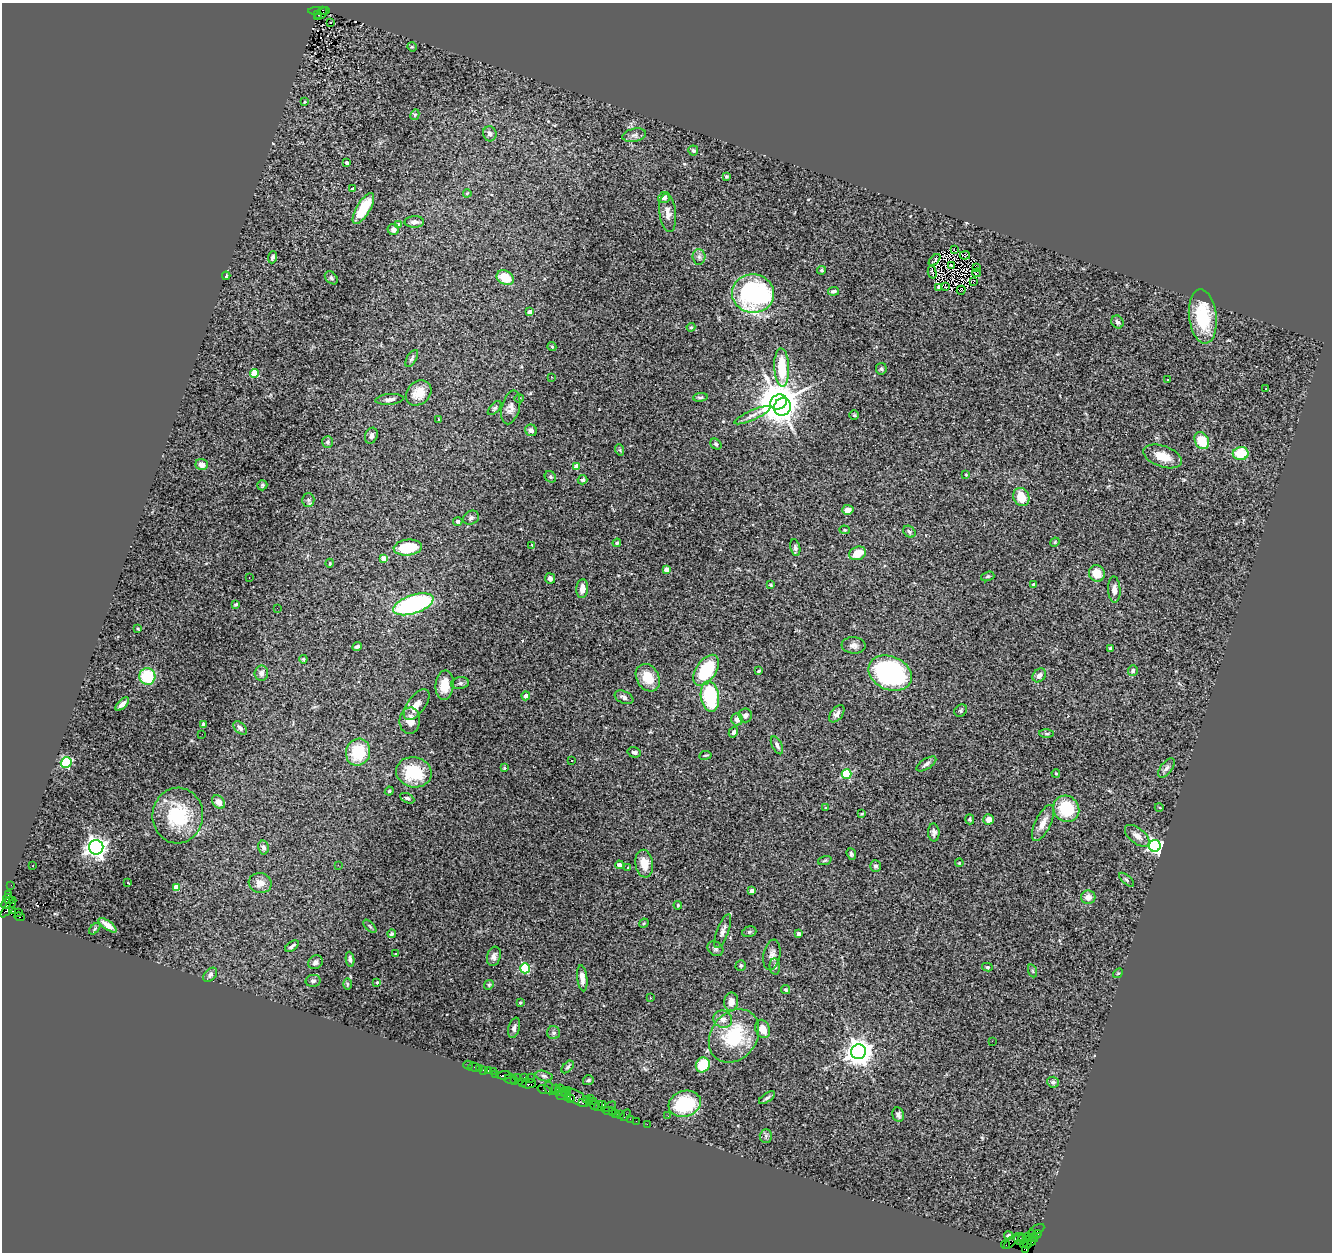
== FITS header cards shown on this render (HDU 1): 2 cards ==
NAXIS1  =                 1330
NAXIS2  =                 1250

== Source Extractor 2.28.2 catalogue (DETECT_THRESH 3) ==
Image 1330 x 1250 px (HDU 1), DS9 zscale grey, 1 PNG px = 1 image px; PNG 1334 x 1254 px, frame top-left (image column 1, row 1250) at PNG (2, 3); each listed source drawn as its Kron ellipse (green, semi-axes under 4 px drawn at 4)
Background 4.73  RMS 0.12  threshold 0.349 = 3 sigma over >= 5 px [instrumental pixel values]
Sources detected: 291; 2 with non-positive FLUX_AUTO (blend fragments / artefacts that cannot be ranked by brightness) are neither listed nor drawn; the other 289 listed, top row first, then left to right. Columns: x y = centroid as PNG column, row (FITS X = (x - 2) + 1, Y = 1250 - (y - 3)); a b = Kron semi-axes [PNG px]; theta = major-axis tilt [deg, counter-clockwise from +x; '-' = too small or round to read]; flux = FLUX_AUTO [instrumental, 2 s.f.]
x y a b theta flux
322 10 3 3 - 810
319 11 11 2 -1 800
322 14 8 2 39 730
318 15 3 2 - 720
331 22 3 2 - 20
412 47 5 4 - 9.4
304 102 3 2 - 5.5
415 115 5 4 - 9.5
490 134 7 6 - 30
634 135 12 6 11 32
693 151 5 5 - 15
347 163 4 4 - 22
726 177 4 4 - 13
352 189 3 2 - 10
467 193 4 3 - 9.3
664 198 6 5 - 28
363 208 17 7 59 250
668 213 19 8 -83 61
414 222 10 6 2 32
398 225 4 4 - 31
393 229 6 5 - 32
954 250 3 2 - 6.4
965 255 5 2 - 0.21
272 257 6 4 70 18
699 257 8 6 -87 22
934 260 7 4 47 12
951 265 4 2 - 8.8
977 268 4 2 - 1.4
822 270 4 3 - 11
932 272 6 2 -75 7.5
976 273 4 2 - 0.39
226 276 4 3 - 9.8
331 278 7 5 -45 14
505 278 9 6 -31 160
974 281 2 2 - 8.2
939 287 3 3 - 5.9
946 287 3 2 - 9.1
961 290 4 2 - 7.4
833 291 5 4 - 18
753 293 21 19 -9 1300
530 312 4 4 - 44
1203 316 27 13 -83 390
1117 322 7 5 -57 22
691 327 4 4 - 9.2
552 347 5 3 - 10
412 358 9 5 59 17
782 367 19 7 -88 260
881 369 6 5 - 13
254 373 4 4 - 230
551 377 3 3 - 13
1168 379 3 3 - 16
1266 388 3 3 - 44
419 393 14 11 44 110
700 397 7 3 7 11
519 398 5 3 - 7.1
389 399 14 5 5 34
779 402 8 7 - 26000
511 407 17 9 76 52
783 407 9 8 - 4000
495 408 8 4 47 15
752 415 19 5 24 44
854 415 5 4 - 9
439 420 3 3 - 10
531 430 6 5 - 28
371 436 8 6 70 29
1202 441 9 6 -60 200
327 442 6 5 - 16
716 444 6 4 -40 17
620 450 6 3 -72 9
1241 454 8 6 10 220
1163 456 20 10 -20 130
202 464 6 5 - 49
576 466 4 4 - 120
966 474 3 2 - 9.5
550 477 6 5 - 13
583 480 5 4 - 20
262 485 5 5 - 12
1021 497 9 7 -66 150
308 500 7 6 - 18
848 510 6 5 - 51
471 518 8 6 26 21
458 521 4 4 - 14
845 530 5 4 - 9.1
909 532 6 5 - 16
1055 542 5 3 - 7.3
617 543 4 3 - 9.4
532 545 3 2 - 50
795 547 8 5 -78 19
408 548 14 8 5 240
857 553 9 6 23 110
384 558 4 4 - 90
330 563 4 3 - 5.9
666 569 4 4 - 61
1097 573 8 7 - 110
988 576 7 4 17 15
249 578 2 2 - 4.2
550 578 5 5 - 32
771 585 4 4 - 8.9
1034 585 3 3 - 23
582 589 9 6 84 59
1114 590 13 6 -87 38
236 604 4 3 - 12
413 604 21 9 18 1100
277 608 2 2 - 19
138 629 3 2 - 6.9
854 645 12 8 -5 37
357 647 5 3 - 14
1110 648 4 3 - 11
303 659 4 4 - 8
706 670 17 10 56 440
1133 670 5 5 - 20
758 671 3 2 - 9.3
261 673 7 6 - 41
890 673 22 16 -24 1300
1039 675 7 6 - 35
147 676 8 8 - 390
648 678 14 11 -59 160
460 683 9 6 8 20
445 685 15 9 84 120
526 696 4 4 - 46
710 696 15 9 -81 490
624 697 10 6 -25 24
122 704 8 4 45 38
416 705 18 9 53 71
961 711 7 5 40 14
837 714 10 5 51 30
745 715 7 7 - 32
737 719 6 6 - 50
410 721 13 10 86 95
203 724 4 3 - 31
240 728 8 5 -46 25
733 732 5 4 - 24
202 734 2 2 - 9.3
1047 734 7 3 -1 10
777 745 10 5 -64 26
358 752 14 12 71 310
634 752 7 5 -16 17
705 755 6 3 9 8.1
572 761 3 2 - 7.3
66 763 5 5 - 610
926 764 11 5 33 25
504 768 4 3 - 10
1166 768 11 6 53 30
414 772 18 15 -12 290
1056 773 4 3 - 8
846 774 5 4 - 500
389 791 4 4 - 7.9
407 798 7 4 -26 16
218 802 7 5 -47 57
1159 807 4 3 - 6.9
826 808 4 2 - 5
1066 809 14 12 -48 350
862 814 3 2 - 8.1
178 816 28 25 86 480
970 819 5 4 - 9.9
989 819 5 5 - 49
1043 823 20 7 64 74
934 832 9 5 -88 27
1137 836 14 7 -39 51
1155 846 6 6 - 1700
96 847 7 7 - 4600
263 847 7 5 -78 25
851 854 6 4 -71 15
825 860 7 4 19 11
959 863 4 4 - 7.6
644 864 14 8 -81 110
338 865 2 2 - 20
619 865 4 3 - 25
33 866 2 2 - 7.5
875 866 5 5 - 18
628 868 3 3 - 25
1127 880 9 4 -41 13
128 883 3 2 - 14
260 883 11 10 - 61
11 885 2 2 - 82
176 887 4 4 - 150
752 891 4 4 - 59
8 894 3 2 - 210
1088 897 7 7 - 46
8 899 5 3 - 630
6 903 5 4 - 1400
678 905 4 3 - 7.5
8 908 12 4 53 2400
12 911 4 3 - 1800
18 912 3 2 - 81
19 917 5 3 - 1500
644 923 5 4 - 7.8
107 925 11 4 -36 60
370 926 8 3 -45 11
95 929 7 4 47 11
723 931 18 6 69 42
749 932 7 5 18 14
392 934 4 3 - 15
799 934 4 3 - 22
292 946 8 3 34 19
715 949 8 6 -37 20
395 953 3 3 - 19
772 955 15 8 80 44
494 956 10 6 74 31
350 959 8 3 -82 18
316 962 7 6 - 28
741 966 5 5 - 12
775 966 8 5 -84 20
987 967 5 4 - 9.2
525 968 5 5 - 530
1033 971 7 4 -70 13
1118 973 5 4 - 8.6
210 975 8 5 46 19
582 978 13 5 -83 43
313 981 7 6 - 21
377 983 3 3 - 8.7
347 984 6 4 -89 9.3
489 985 5 4 - 11
786 990 5 4 - 11
650 998 3 2 - 20
731 1002 9 7 84 64
520 1003 3 3 - 9.5
723 1019 9 8 - 53
514 1028 10 5 75 28
763 1029 9 7 -67 78
554 1033 6 6 - 20
734 1036 29 23 53 470
992 1041 2 2 - 160
859 1052 7 7 - 8900
468 1065 4 3 - 51
703 1065 8 7 - 240
474 1067 6 2 -17 79
568 1067 7 4 46 14
479 1068 2 2 - 140
483 1070 3 2 - 140
488 1071 4 3 - 300
493 1071 2 2 - 84
495 1074 3 2 - 140
504 1075 7 3 2 930
544 1076 8 5 -15 16
524 1077 2 2 - 190
517 1078 4 2 - 350
531 1078 5 3 - 480
511 1079 6 5 - 580
514 1080 2 2 - 380
588 1080 5 5 - 15
1053 1082 6 5 - 23
522 1083 4 3 - 320
529 1084 7 4 11 1100
549 1088 6 3 -80 670
560 1089 4 2 - 1100
544 1090 6 3 -18 1000
555 1090 5 3 - 530
567 1090 2 2 - 220
559 1092 4 3 - 1400
564 1092 2 2 - 280
562 1096 5 2 - 970
568 1097 4 3 - 860
577 1098 13 6 -33 2800
590 1098 2 2 - 110
767 1098 9 4 34 17
571 1099 3 3 - 460
587 1100 4 3 - 230
593 1101 2 2 - 460
583 1102 4 2 - 440
603 1104 3 3 - 680
685 1104 16 13 18 490
595 1105 4 2 - 210
598 1106 5 2 - 260
610 1107 7 3 34 88
609 1111 6 3 3 830
612 1112 4 2 - 400
615 1113 4 2 - 490
620 1115 3 2 - 340
625 1115 6 2 56 680
898 1115 7 5 -77 25
668 1116 2 2 - 11
630 1119 2 2 - 90
636 1121 2 2 - 86
647 1124 2 2 - 110
766 1136 7 6 - 20
1037 1229 8 3 26 440
1037 1234 4 3 - 600
1009 1235 4 3 - 18
1033 1236 6 3 -57 840
1023 1238 3 3 - 680
1028 1238 5 4 - 1100
1020 1239 6 6 - 1700
1032 1241 4 3 - 330
1011 1242 9 2 43 630
1027 1242 6 3 85 1100
1024 1244 4 3 - 330
1006 1245 4 2 - 300
1026 1249 4 3 - 840
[2 non-positive-flux detections neither listed nor drawn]